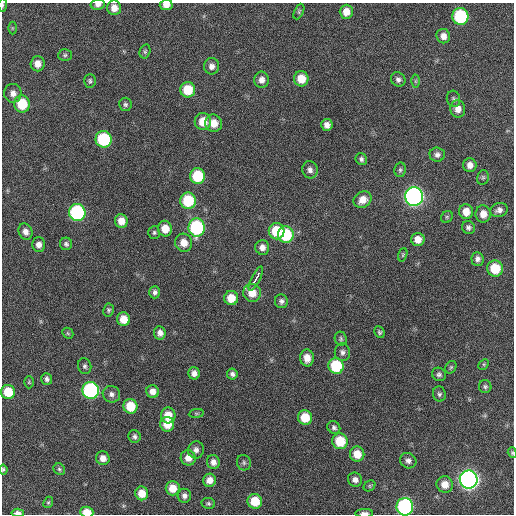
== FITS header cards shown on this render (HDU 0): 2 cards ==
NAXIS1  =                  512 / Axis length
NAXIS2  =                  512 / Axis length

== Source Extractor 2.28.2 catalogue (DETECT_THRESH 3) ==
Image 512 x 512 px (HDU 0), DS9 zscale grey, 1 PNG px = 1 image px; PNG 516 x 516 px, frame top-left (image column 1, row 512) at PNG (2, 3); each listed source drawn as its Kron ellipse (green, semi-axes under 4 px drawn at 4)
Background 378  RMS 9.4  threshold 28.1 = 3 sigma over >= 5 px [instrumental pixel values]
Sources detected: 120; all 120 listed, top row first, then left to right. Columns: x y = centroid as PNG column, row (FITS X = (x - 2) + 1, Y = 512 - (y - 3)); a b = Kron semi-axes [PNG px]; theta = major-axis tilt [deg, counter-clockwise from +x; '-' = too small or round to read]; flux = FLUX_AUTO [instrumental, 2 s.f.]
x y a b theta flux
98 4 7 5 12 2800
2 5 7 3 -89 910
166 5 6 5 - 3800
114 8 7 7 - 5500
299 11 8 4 65 1100
346 12 7 6 - 6500
460 16 8 8 - 57000
12 28 6 4 90 820
443 36 7 6 - 3800
145 51 7 5 75 1100
65 55 7 5 3 1200
38 64 7 7 - 5200
212 66 8 7 - 3300
301 79 7 7 - 11000
398 79 8 6 -45 2200
261 80 8 7 - 3900
90 81 7 6 - 1300
415 81 6 4 90 990
188 90 7 7 - 17000
13 93 9 8 - 3900
453 99 8 6 -74 1500
22 104 8 8 - 22000
125 104 7 6 - 1400
458 109 8 7 - 5000
203 121 8 8 - 11000
214 123 9 8 - 8100
327 125 6 5 - 3500
104 139 8 8 - 51000
437 155 7 7 - 2300
361 159 6 5 - 1600
470 165 7 6 - 4100
310 170 8 7 - 2800
400 170 7 5 80 1300
198 176 8 7 - 28000
483 177 7 5 75 1200
414 197 9 9 - 290000
363 200 9 8 - 6300
188 201 8 7 - 30000
499 210 9 7 17 2900
77 212 8 8 - 91000
466 212 7 7 - 6600
483 214 8 7 - 5600
447 217 6 5 - 1000
121 221 7 6 - 6100
197 227 9 8 - 69000
468 227 7 6 - 1800
165 229 8 7 - 8200
277 231 8 8 - 19000
25 232 8 6 -64 3200
154 232 6 6 - 1200
286 235 8 8 - 35000
418 239 6 6 - 6000
184 243 9 8 - 6800
66 244 6 6 - 1600
39 245 7 6 - 3400
262 247 7 7 - 3200
403 255 7 4 71 820
477 259 7 6 - 2600
495 269 8 7 - 19000
256 278 13 3 63 22000
155 292 6 5 - 2000
252 293 9 8 - 9200
231 298 7 7 - 9600
281 301 7 6 - 2000
108 310 7 5 81 1200
124 319 7 6 - 8100
379 332 6 5 - 1300
68 333 6 5 - 860
160 333 6 6 - 3100
341 339 7 6 - 1300
342 352 9 7 -80 2400
307 358 8 7 - 6500
484 364 6 4 45 930
85 366 8 6 -75 1600
336 366 8 7 - 34000
451 367 7 5 61 1100
194 373 6 6 - 3400
232 374 5 5 - 1900
439 374 7 6 - 1900
47 379 6 5 - 2000
29 382 6 4 89 810
485 387 6 6 - 1400
91 390 8 8 - 120000
153 391 6 6 - 4000
8 392 7 7 - 16000
111 394 9 8 - 2600
439 394 7 6 - 1600
130 406 7 7 - 15000
196 413 7 4 8 870
168 415 8 7 - 9400
305 417 7 7 - 14000
167 424 7 7 - 9600
334 427 7 6 - 1800
134 436 6 6 - 1600
340 441 8 7 - 20000
196 450 8 8 - 3100
512 453 5 4 - 820
357 454 7 7 - 8800
103 458 7 6 - 4600
188 458 7 7 - 5600
408 461 8 7 - 2700
213 462 7 6 - 3500
244 463 8 7 - 1600
3 469 5 4 - 1000
59 469 6 5 - 1100
469 479 9 9 - 360000
209 480 6 6 - 5200
355 480 7 7 - 3200
445 484 8 8 - 7000
370 486 6 5 - 990
173 488 7 7 - 8200
142 493 7 6 - 8200
184 496 7 6 - 2400
255 501 7 7 - 15000
48 502 6 4 67 890
208 503 7 5 -9 1200
405 507 9 8 - 120000
87 512 7 5 -4 8800
18 513 6 3 -4 2700
364 513 9 3 0 2700
At the frame edge (FLAGS 8, measured only in part): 9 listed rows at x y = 98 4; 2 5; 166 5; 512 453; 3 469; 405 507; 87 512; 18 513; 364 513